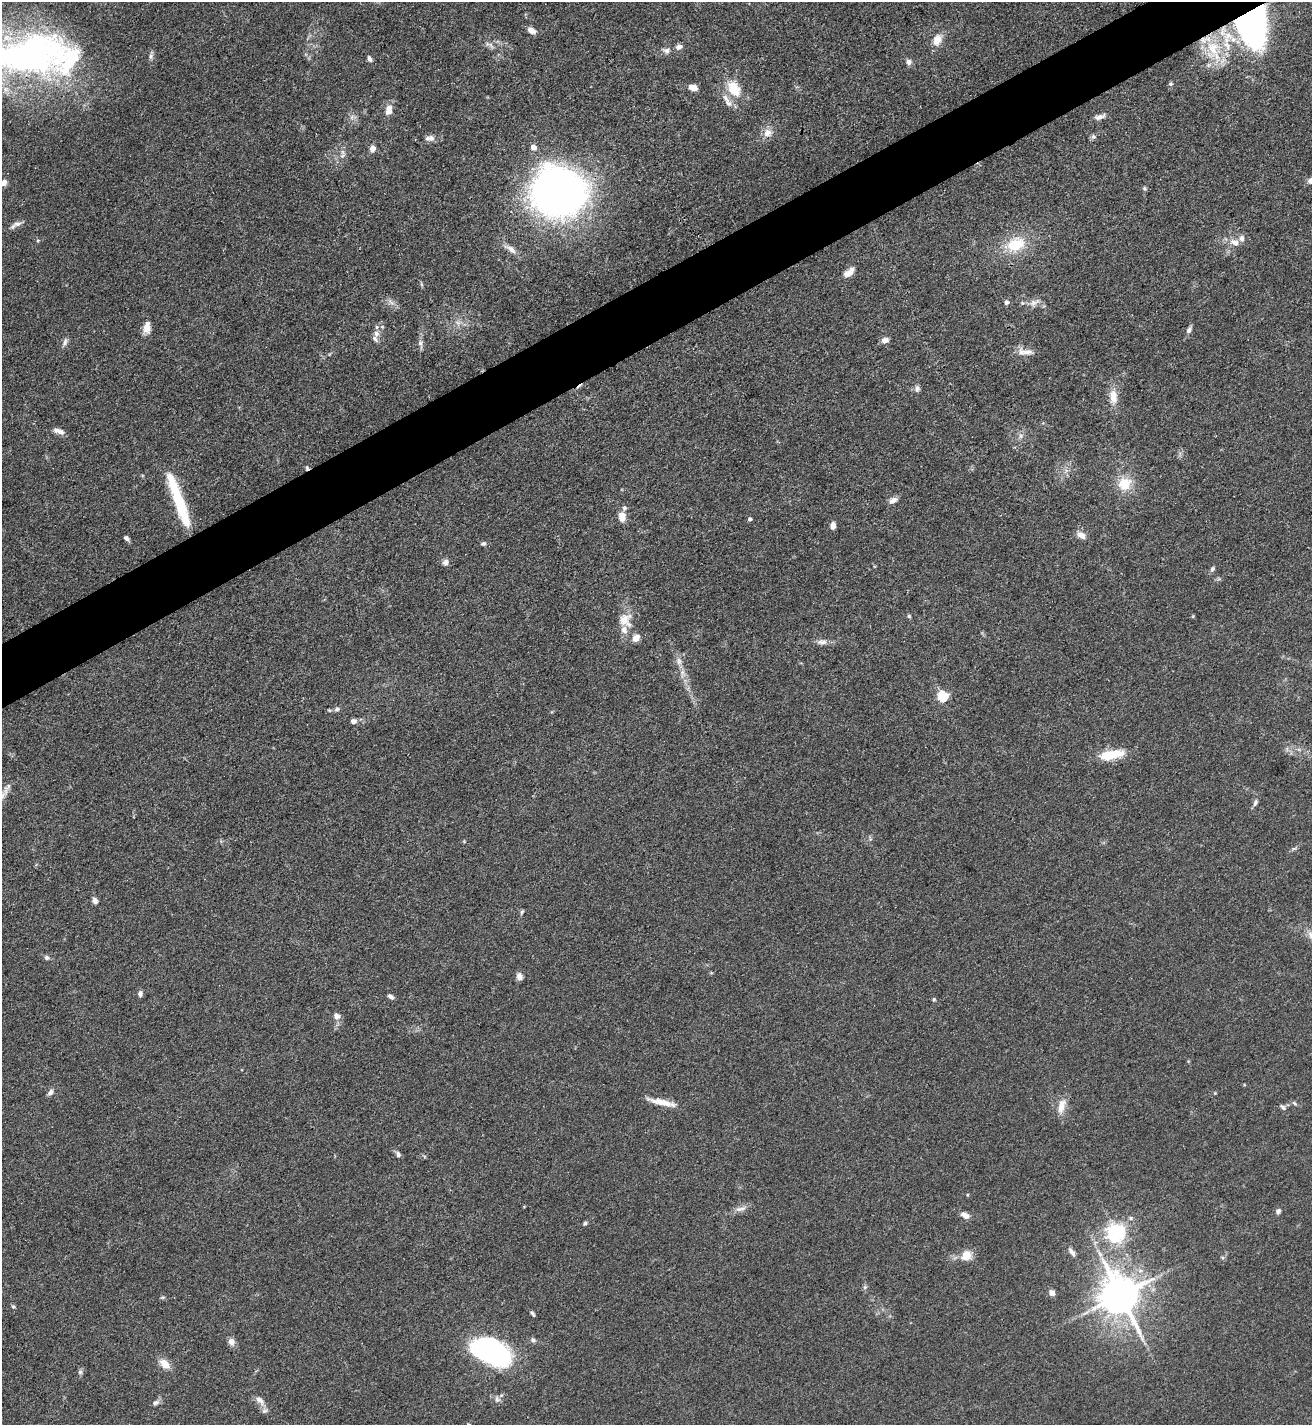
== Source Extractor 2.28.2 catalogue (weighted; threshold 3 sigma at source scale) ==
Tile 10 of 4 x 4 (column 2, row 3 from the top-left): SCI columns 1601-2910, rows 1425-2847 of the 5686 x 5693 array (HDU 1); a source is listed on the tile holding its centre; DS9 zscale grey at full resolution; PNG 1314 x 1427 px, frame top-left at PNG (2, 2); no overlay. Shown black and unused: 4% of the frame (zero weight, under 3 of 4 exposures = <1% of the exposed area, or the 3 px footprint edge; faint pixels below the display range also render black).
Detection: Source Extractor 2.28.2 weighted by HDU 2 'WHT'; one run over the whole footprint, this tile lists its part. Background 0.0677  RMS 0.0058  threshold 0.0263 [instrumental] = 3 sigma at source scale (4.5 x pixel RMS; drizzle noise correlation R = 1.50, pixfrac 1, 0.05/0.05 arcsec/px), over >= 5 px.
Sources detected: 121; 2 cosmic-ray / hot-pixel residue — not listed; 12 inside a brighter listed object's ellipse — not listed separately; the other 107 listed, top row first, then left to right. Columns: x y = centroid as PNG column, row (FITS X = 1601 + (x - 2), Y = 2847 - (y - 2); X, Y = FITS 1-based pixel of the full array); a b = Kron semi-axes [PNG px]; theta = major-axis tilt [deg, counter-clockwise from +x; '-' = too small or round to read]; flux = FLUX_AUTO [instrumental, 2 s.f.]
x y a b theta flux
1252 24 38 26 -87 200
531 30 9 6 -29 4.1
937 40 14 10 63 7.1
491 45 11 5 -47 2.2
679 47 9 6 15 2.7
666 50 11 7 -6 2.6
1213 50 34 21 -76 25
30 54 92 46 2 240
151 56 8 6 80 1.8
369 58 7 5 -58 1.8
909 62 8 7 - 2.1
1171 84 5 5 - 1.1
693 88 8 6 -16 5.3
734 89 24 15 -58 16
389 110 13 8 81 5.1
352 117 8 4 54 1.5
1100 117 15 6 17 2.8
767 133 11 10 - 5
1093 137 7 6 - 1.5
430 138 12 7 4 3.1
533 147 6 5 - 3.9
372 148 6 5 - 4
342 156 8 4 31 1.5
4 182 8 7 - 3
1145 188 6 6 - 0.99
558 192 31 28 -1 670
17 224 13 7 8 2.9
38 240 5 3 - 0.57
1235 242 13 9 -21 4.7
1016 245 21 15 26 22
510 249 19 7 -34 3.9
849 272 16 8 39 4.4
421 284 6 4 -71 0.87
391 302 9 3 -45 1.7
1006 302 5 5 - 2.1
1034 302 18 8 26 4.5
458 323 10 6 -1 2.9
147 327 14 9 82 5.6
1189 330 9 6 60 2.1
376 333 9 8 - 2.7
885 340 9 6 9 3
65 342 12 6 72 2.1
420 344 13 7 -84 2.6
1025 352 23 9 -4 5.5
917 388 8 6 82 1.9
1113 397 20 11 -85 7.9
59 431 14 6 -17 3.3
1021 436 7 4 90 1.5
1124 484 13 12 - 15
893 500 10 6 30 3.4
180 505 52 12 -71 34
622 517 12 8 -89 5.2
750 519 4 4 - 1.6
833 525 8 5 81 3.1
1081 535 12 8 -35 3.7
126 538 8 4 -43 1.6
483 544 7 5 18 1.3
446 562 7 7 - 2.7
1212 569 7 6 - 1.3
909 616 5 5 - 0.79
1193 616 6 3 72 0.52
625 620 22 19 -70 11
822 642 16 6 0 3.2
682 673 13 7 -79 4.2
942 696 5 5 - 50
337 709 7 6 - 1.5
329 710 6 4 -12 0.88
353 721 6 5 - 2.8
1111 755 32 11 11 16
1255 802 9 6 71 1.9
1294 848 7 4 19 1.1
95 900 7 6 - 2.4
522 912 7 4 65 0.91
47 958 8 6 -32 1.5
519 976 8 7 - 2.8
140 994 7 6 - 2
390 996 8 5 -34 1.8
934 999 5 4 - 0.89
336 1016 8 7 - 3.2
50 1092 9 6 50 2.2
662 1102 36 6 -13 8.3
1294 1103 7 5 -37 1.1
1061 1106 21 10 75 6.9
1283 1107 10 5 -41 1.5
398 1154 8 5 -73 1.7
740 1209 18 6 16 3.6
1278 1211 6 6 - 1.8
965 1215 12 7 -28 3.4
1131 1218 6 5 - 1.1
585 1223 6 5 - 1
1115 1233 6 6 - 280
1072 1252 12 5 -52 2.7
966 1256 10 8 60 9
865 1287 6 5 - 1
1052 1293 8 7 - 2.5
1120 1295 12 10 -64 2000
162 1297 6 4 19 0.74
13 1306 6 5 - 0.95
533 1314 7 4 -63 1.2
533 1340 7 6 - 1.6
231 1342 9 8 - 3.3
491 1351 40 24 -24 100
164 1364 14 9 -41 6.3
80 1372 6 6 - 1.2
497 1399 10 8 -69 2.3
260 1400 15 8 -43 3.7
155 1403 10 6 23 2
Overlapping masked pixels (flux is a lower limit): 3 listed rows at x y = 1252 24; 1213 50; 30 54
Isophote crosses this tile's border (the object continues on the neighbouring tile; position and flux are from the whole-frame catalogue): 2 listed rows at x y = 30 54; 4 182